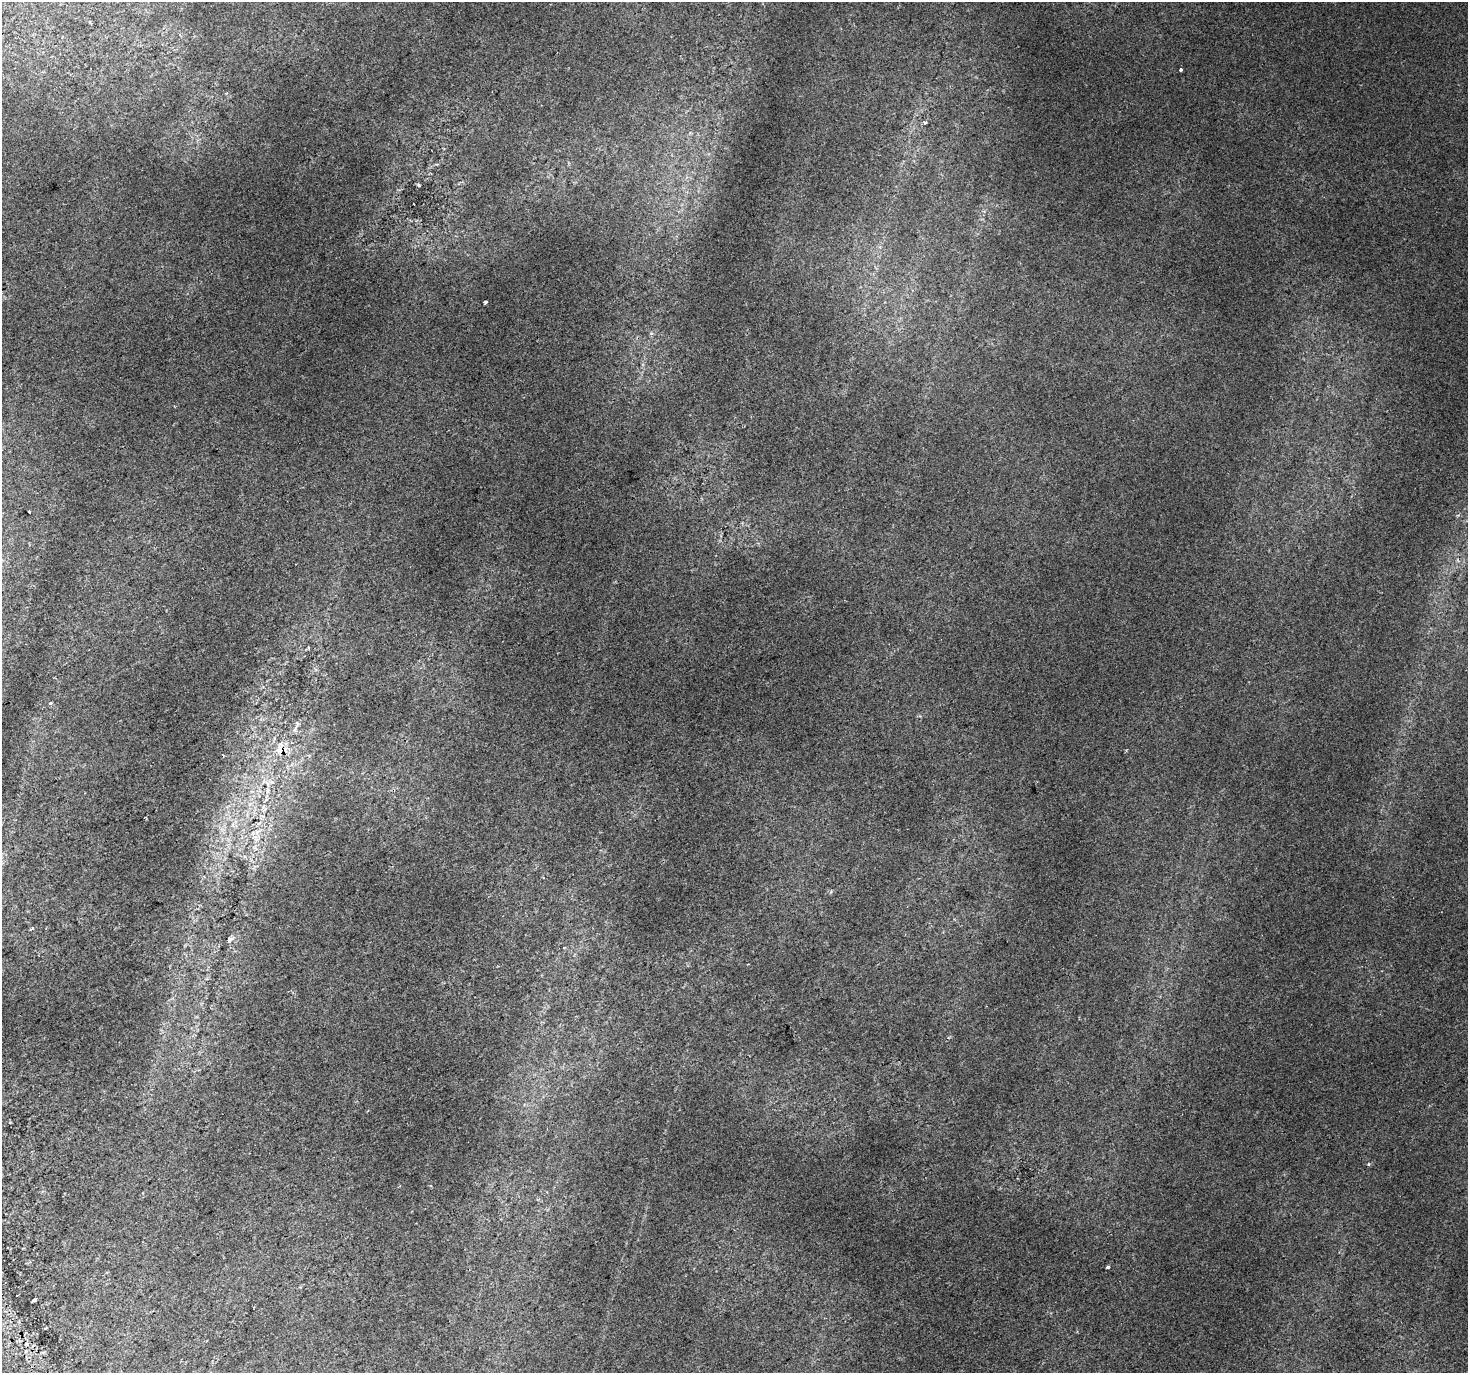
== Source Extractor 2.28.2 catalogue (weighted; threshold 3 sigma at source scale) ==
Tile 7 of 4 x 4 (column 3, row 2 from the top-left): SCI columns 2975-4440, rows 2939-4309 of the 5943 x 5816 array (HDU 1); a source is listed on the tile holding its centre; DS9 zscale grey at full resolution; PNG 1470 x 1375 px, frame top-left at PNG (2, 2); no overlay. Shown black and unused: <1% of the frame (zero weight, under 2 of 3 exposures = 3% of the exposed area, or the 3 px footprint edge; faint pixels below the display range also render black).
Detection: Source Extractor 2.28.2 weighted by HDU 2 'WHT'; one run over the whole footprint, this tile lists its part. Background 0.00701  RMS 0.0058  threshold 0.0261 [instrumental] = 3 sigma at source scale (4.5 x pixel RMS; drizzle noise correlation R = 1.50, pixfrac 1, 0.0396/0.0396 arcsec/px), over >= 5 px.
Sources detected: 18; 1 inside a brighter listed object's ellipse — not listed separately; the other 17 listed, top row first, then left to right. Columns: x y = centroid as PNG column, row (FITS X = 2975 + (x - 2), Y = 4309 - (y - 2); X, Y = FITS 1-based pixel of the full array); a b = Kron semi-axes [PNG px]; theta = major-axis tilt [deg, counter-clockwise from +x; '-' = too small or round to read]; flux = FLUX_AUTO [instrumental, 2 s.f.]
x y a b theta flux
1181 70 4 3 - 2.5
925 123 3 3 - 1.7
419 185 5 4 - 0.64
485 302 3 3 - 4.4
29 512 3 3 - 3.1
308 647 4 3 - 0.6
50 704 3 3 - 3.9
295 729 7 4 71 1.1
280 749 22 11 88 8.5
267 790 7 4 90 1.2
257 832 6 6 - 2
32 929 7 3 13 0.67
230 939 9 6 28 1.7
564 948 4 3 - 0.49
748 964 2 2 - 0.45
1108 1267 4 3 - 1.5
34 1300 4 3 - 0.68
Overlapping masked pixels (flux is a lower limit): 1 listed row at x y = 280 749
Unlisted compact peaks at least as high as the median listed source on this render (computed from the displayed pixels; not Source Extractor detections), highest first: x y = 1368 1164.